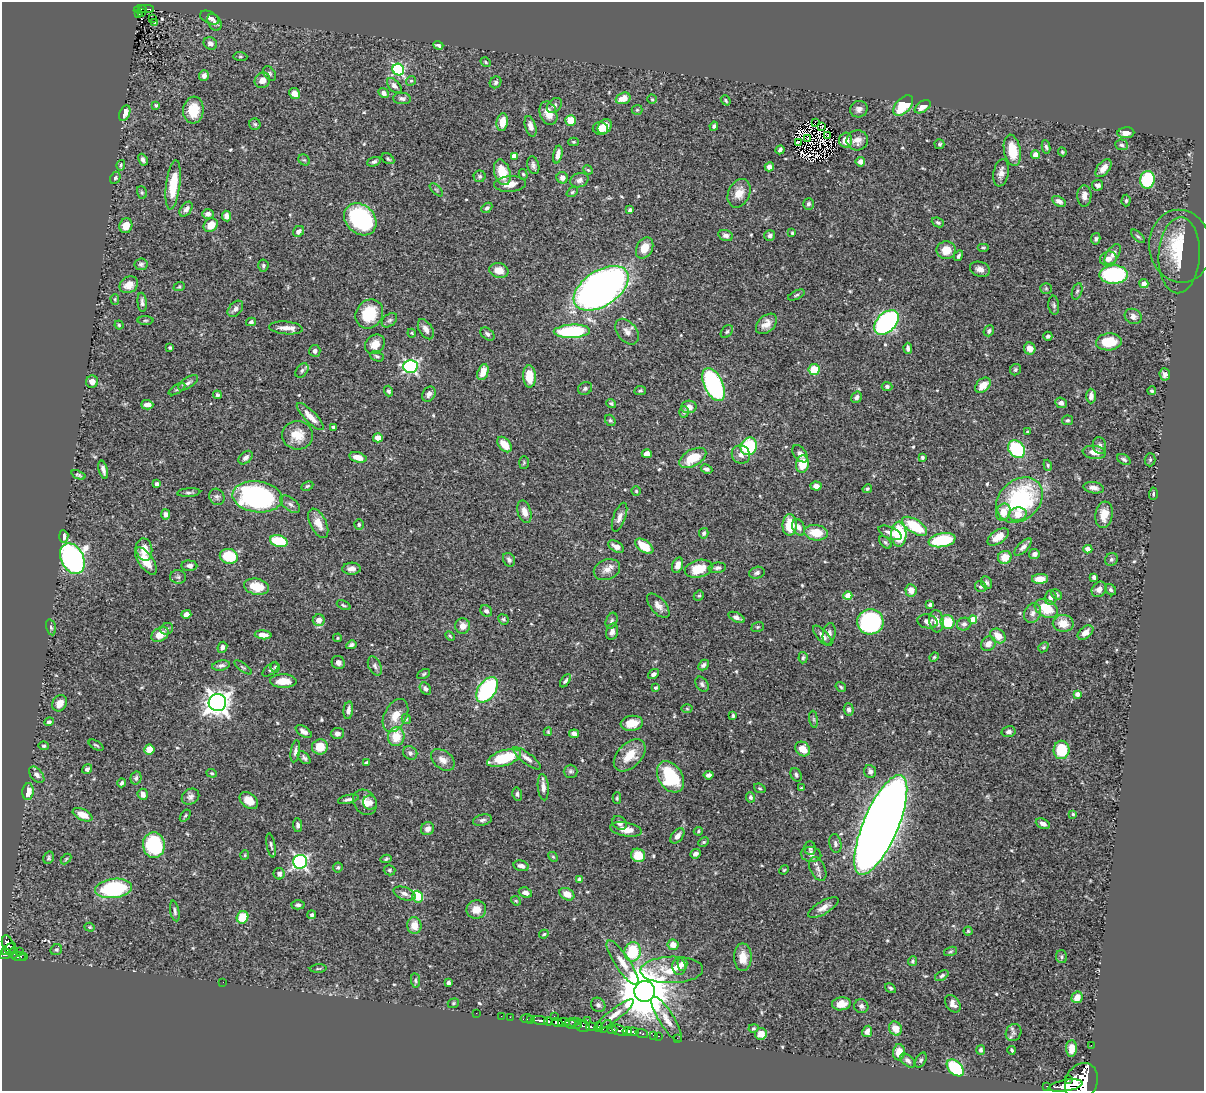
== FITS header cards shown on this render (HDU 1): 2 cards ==
NAXIS1  =                 1202
NAXIS2  =                 1089

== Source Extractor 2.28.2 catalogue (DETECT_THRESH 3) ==
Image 1202 x 1089 px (HDU 1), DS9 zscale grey, 1 PNG px = 1 image px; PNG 1206 x 1093 px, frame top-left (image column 1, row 1089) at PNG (2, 2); each listed source drawn as its Kron ellipse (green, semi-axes under 4 px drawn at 4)
Background 0.719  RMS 0.019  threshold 0.0559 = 3 sigma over >= 5 px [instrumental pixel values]
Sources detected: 561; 5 with non-positive FLUX_AUTO (blend fragments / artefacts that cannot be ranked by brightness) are neither listed nor drawn; of the other 556, the 500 brightest by FLUX_AUTO listed and drawn (56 fainter detections omitted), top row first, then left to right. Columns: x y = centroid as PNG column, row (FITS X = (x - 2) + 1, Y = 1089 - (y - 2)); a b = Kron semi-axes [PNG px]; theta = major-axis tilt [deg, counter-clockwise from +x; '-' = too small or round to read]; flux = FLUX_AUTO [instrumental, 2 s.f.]
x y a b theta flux
140 9 6 3 8 34
146 9 8 2 1 35
142 12 3 2 - 9.7
139 14 3 2 - 9.3
210 18 10 6 -25 3.6
152 19 2 2 - 1.9
155 22 3 3 - 1.4
214 22 9 6 -59 5.3
210 43 7 6 - 5.7
438 45 5 3 - 2.7
240 56 7 4 -4 2
486 62 5 3 - 1.5
398 70 6 5 - 160
270 73 8 5 -52 2.7
204 75 5 5 - 5.7
262 80 8 7 - 11
411 81 5 4 - 1.8
495 82 6 5 - 2.7
394 86 9 5 -47 4.9
294 93 6 5 - 11
384 93 6 4 -41 3.9
623 98 8 5 18 14
402 99 9 5 -3 3.7
652 99 4 4 - 1.5
726 100 5 3 - 1.7
156 105 4 4 - 1.8
554 105 9 6 44 3.7
903 106 12 7 46 47
923 107 9 5 35 12
859 109 9 8 - 5.2
193 110 13 10 84 27
637 110 5 5 - 1.7
125 113 8 5 66 12
548 113 12 8 -69 14
571 120 5 5 - 22
502 122 9 5 82 17
815 122 3 3 - 350
255 124 6 5 - 2.3
531 126 11 5 -74 6.4
714 126 4 3 - 2.3
605 127 8 6 53 14
822 127 3 2 - 1.8
600 129 8 6 -10 8.6
1126 133 8 5 5 7.6
828 135 2 2 - 2.1
808 138 3 2 - 1.8
845 140 7 6 - 13
857 140 11 10 - 9.2
574 142 5 4 - 1.5
798 142 3 2 - 2.1
939 144 5 5 - 2.2
1121 145 6 5 - 3.3
1046 147 7 4 -79 2.6
780 150 5 3 - 2.8
1012 150 16 8 -80 29
1062 152 4 4 - 1.7
558 155 9 4 77 8.7
1036 155 4 4 - 19
514 156 4 4 - 12
388 159 7 5 -30 1.9
143 160 6 4 -61 3.1
304 160 6 5 - 1.9
374 162 7 4 20 3
860 162 5 4 - 6.1
121 165 5 4 - 1.9
533 165 9 6 -75 4
769 167 4 4 - 6.3
1103 168 10 6 51 9.8
588 170 5 4 - 1.4
502 172 13 8 -73 29
1001 173 14 7 80 8
523 174 5 4 - 1.8
480 176 6 6 - 2.8
115 178 6 5 - 2.5
562 178 6 5 - 5.9
579 180 9 7 17 5.2
1147 180 9 7 81 69
510 184 16 8 3 12
173 185 25 7 83 35
1098 185 5 5 - 4
436 190 8 3 -45 1.6
142 192 6 5 - 1.9
572 192 6 4 36 1.8
739 193 15 10 64 15
1084 196 10 7 89 7.6
1059 201 7 4 -28 4.8
1126 201 6 4 89 2.4
808 204 6 5 - 2.7
487 208 6 4 42 2.3
186 209 8 5 53 4.7
630 210 4 4 - 4
208 214 6 5 - 4.9
226 216 5 4 - 4.8
360 219 18 14 -43 130
938 222 6 4 -23 2.4
211 225 7 6 - 16
126 226 7 6 - 13
299 231 6 5 - 5.7
792 233 4 3 - 1.6
726 235 7 5 -16 4.2
770 236 5 5 - 4
1138 236 9 4 -42 2.4
1096 239 6 4 77 2.7
1180 246 36 31 -82 54
983 247 6 4 0 1.7
645 248 11 8 62 16
946 250 9 9 - 17
1113 254 11 6 57 5.8
1179 255 38 20 87 38
958 256 6 3 59 2.6
1108 259 8 7 - 7.7
141 264 6 5 - 2.9
263 266 6 5 - 2.3
980 269 10 7 -19 7.7
499 270 9 7 -13 16
1114 274 14 9 1 110
1144 284 4 4 - 9.8
129 285 10 8 34 15
179 287 6 3 19 1.6
601 288 30 17 33 800
1046 288 6 5 - 2
1077 291 8 5 73 2.9
796 295 9 4 26 2.1
115 299 5 4 - 1.5
142 302 10 4 -84 4.2
1054 305 9 5 -84 2.8
235 309 9 6 48 5.8
369 314 15 13 58 46
1133 316 9 7 -29 5.7
145 320 8 4 0 1.8
389 320 9 6 40 3.1
251 322 5 4 - 2.7
886 322 14 9 45 330
766 324 12 8 43 11
119 325 4 4 - 1.6
286 328 17 6 -5 10
426 329 11 6 -58 7.1
572 331 18 6 2 110
989 331 6 5 - 2.9
627 332 15 9 -52 8.9
727 332 7 5 49 2.6
412 333 4 3 - 1.4
487 334 8 5 -41 3.4
1048 336 4 4 - 2.9
1109 342 13 8 5 39
375 344 10 8 39 12
170 348 3 3 - 2.2
908 348 5 4 - 4.1
1030 349 6 5 - 11
315 351 6 5 - 3.7
377 356 7 5 -23 2.7
410 366 7 6 - 250
814 369 5 5 - 25
302 370 8 5 51 3.3
1015 370 6 5 - 2.1
483 372 8 5 71 14
1165 374 6 5 - 4.1
529 376 11 6 -88 26
92 382 6 6 - 8.7
188 383 11 5 33 3.7
713 384 18 9 -65 200
983 385 9 6 42 15
887 386 5 4 - 2.4
177 389 9 4 33 2.3
585 389 7 6 - 3.3
389 391 5 4 - 2.7
640 391 6 4 10 2.1
1152 391 4 4 - 1.7
429 394 8 6 55 4.4
217 395 4 4 - 2.3
1091 396 7 5 90 5.3
856 397 6 5 - 3.7
611 403 5 4 - 2.1
1061 403 6 5 - 4.9
147 405 6 4 0 7.5
689 407 7 6 - 9.4
684 412 6 4 73 2.9
310 416 18 5 -46 14
610 420 6 5 - 1.9
1067 420 6 5 - 2.1
333 427 4 3 - 1.7
1028 432 4 3 - 1.5
297 435 15 14 - 22
378 438 5 4 - 9.1
504 445 9 5 -49 18
749 446 9 8 - 87
1099 446 8 6 -78 4.6
1016 449 9 7 -46 87
1094 452 11 6 -7 12
647 454 5 4 - 9.1
741 454 9 9 - 7.1
800 454 10 6 -52 5.4
358 457 9 5 -16 12
922 457 4 4 - 2.4
246 458 8 5 42 4.6
693 458 15 8 29 35
1124 459 7 4 -31 3.2
1150 460 6 5 - 2.1
524 462 6 5 - 1.7
802 464 8 6 83 28
1048 465 6 4 -71 1.7
706 469 6 4 -26 3.4
103 470 9 4 -75 5
78 475 7 4 -20 2
157 484 4 4 - 5.6
307 486 6 4 27 1.6
816 486 5 4 - 6.9
1094 488 10 5 -10 6.3
867 489 5 4 - 2.4
636 491 5 4 - 1.7
189 493 11 3 5 2.8
1153 494 6 4 87 2.2
217 497 8 7 - 3.6
257 497 25 15 -7 230
1019 500 26 20 42 160
290 504 11 6 -38 4.2
524 512 11 6 -74 8.2
1003 512 9 7 66 21
166 514 5 4 - 4.5
1018 514 9 7 11 14
1104 515 13 8 82 14
619 517 15 6 69 7.1
318 523 16 8 -63 14
359 524 5 5 - 2
790 525 10 7 89 34
915 526 14 6 -33 53
799 527 8 6 -67 5.9
704 533 5 4 - 2.9
816 533 12 7 -8 26
890 533 12 6 -24 6.8
899 534 12 7 -89 77
64 536 6 4 -86 6.6
998 537 12 6 33 16
942 540 13 7 10 67
279 541 9 6 -15 49
885 542 7 5 -44 2.3
616 546 8 5 -30 7.9
644 546 10 6 -35 28
1023 547 11 5 45 5.1
144 549 11 8 -81 15
1088 549 4 4 - 8.4
1034 554 5 5 - 4.9
229 556 9 7 -15 47
1005 557 7 6 - 18
72 559 16 11 -64 490
509 560 7 5 -58 3.7
1111 560 7 6 - 2.9
146 561 16 7 -54 21
678 565 8 5 72 7.1
189 566 8 5 -4 5.1
717 568 9 5 6 3.4
351 569 9 6 1 6.6
698 569 14 8 14 28
607 570 13 10 23 10
757 573 8 6 15 3.1
178 577 8 6 -2 3.1
1094 577 4 4 - 3.4
1040 579 8 5 2 13
986 582 6 5 - 3.1
256 587 13 8 -12 29
981 587 6 5 - 2.3
1099 589 8 7 - 7.3
911 590 6 5 - 11
1111 590 6 5 - 2.9
1057 595 6 4 -44 2.1
699 596 5 4 - 1.9
848 596 4 4 - 20
1050 598 7 6 - 4.4
344 605 7 3 -24 1.8
930 605 4 3 - 2.5
658 606 15 7 -48 7.6
1046 608 12 8 -27 35
486 611 6 5 - 3.5
1033 613 10 8 64 6
186 614 5 4 - 9
736 617 9 4 -27 6.4
503 619 5 5 - 2.1
319 620 6 6 - 8.5
973 620 4 4 - 18
612 621 8 5 70 2.8
928 621 10 7 -10 6
936 621 11 7 -83 11
870 622 13 12 - 170
947 622 7 6 - 36
1063 623 10 8 -1 16
964 624 7 6 - 3.3
463 626 7 7 - 9.7
51 627 8 4 -78 2.6
758 627 6 5 - 1.8
167 629 6 5 - 2.7
612 632 8 5 77 5.7
1085 633 9 5 38 7.6
160 634 9 6 31 15
829 634 11 6 78 5.9
263 635 8 4 -4 7.5
450 636 5 3 - 1.5
823 636 13 5 -47 6
998 636 8 6 -39 13
338 638 4 4 - 1.5
988 644 8 6 46 7.1
351 645 5 4 - 3.4
222 647 6 5 - 4.5
1043 647 5 4 - 1.7
934 657 5 4 - 1.6
803 658 6 4 85 2.3
338 663 7 6 - 6.8
703 665 6 4 47 3.5
221 666 9 5 10 4.1
375 666 10 6 -65 4.1
243 667 10 4 -36 2.2
275 667 5 4 - 2.1
270 670 9 5 39 2.5
424 674 7 4 27 1.9
653 674 6 4 38 3.8
283 681 13 7 -1 18
565 681 7 4 55 2.8
702 684 8 5 -55 3.2
841 687 5 4 - 2
656 688 4 3 - 1.9
425 689 6 5 - 4.3
487 690 14 8 54 150
1077 694 4 4 - 6.5
60 703 9 7 59 11
217 703 9 8 - 1000
687 709 5 3 - 1.4
348 710 9 4 83 5.8
849 710 6 5 - 3.9
396 715 18 11 62 19
733 716 4 3 - 2
406 719 5 4 - 1.5
814 719 8 4 -81 2.6
49 722 5 4 - 3.1
632 723 11 7 7 17
304 731 9 5 -33 5.1
548 732 4 3 - 1.4
1009 732 7 5 13 4.9
337 733 7 5 6 4.4
574 734 5 4 - 5.2
396 737 9 8 - 27
96 745 8 3 -31 1.8
44 746 5 4 - 1.9
320 747 8 7 - 20
149 749 5 5 - 19
803 749 8 6 -43 18
1061 750 9 8 - 46
295 751 11 4 81 4
410 753 7 6 - 4.3
630 755 19 12 46 26
304 758 8 4 -45 3
504 758 18 8 17 54
527 758 17 5 -37 7.1
443 760 13 9 -39 11
367 763 4 3 - 3.8
87 769 5 4 - 2.9
571 771 7 6 - 3.1
870 771 6 5 - 4.5
212 773 5 4 - 1.8
37 775 9 6 -49 5.1
709 775 5 4 - 4.2
796 775 7 5 -62 2.9
670 777 17 12 -58 74
136 778 6 5 - 2.8
122 783 4 3 - 2.8
543 787 13 5 -85 7.1
760 788 6 4 -21 1.8
801 788 3 3 - 1.5
28 792 8 5 84 17
143 794 6 5 - 7.1
517 794 6 5 - 2.6
190 797 9 7 32 5.1
750 797 5 4 - 2.9
617 798 6 4 88 1.7
348 799 10 4 12 3.7
249 801 10 7 -38 15
365 802 13 11 -54 12
370 802 7 7 - 4.8
1073 814 4 4 - 1.5
83 815 10 5 -25 14
185 816 7 3 54 1.7
482 820 9 5 12 3.4
620 823 8 6 -45 5.5
1043 824 7 5 -25 5.3
298 825 7 4 -83 3.7
881 825 54 17 67 4000
428 829 7 6 - 6.3
626 829 16 7 -9 11
698 831 5 4 - 1.6
677 836 9 5 50 6.1
704 842 6 4 26 2
835 844 9 6 -79 4.1
154 845 13 11 -85 100
271 845 12 4 -79 3
810 848 7 5 -88 2.8
695 854 6 4 23 4.2
811 854 10 7 -11 5.2
245 855 5 4 - 1.6
638 855 7 6 - 24
553 857 5 4 - 1.5
49 858 6 5 - 2.1
66 859 6 3 45 1.4
386 859 5 3 - 1.9
300 862 7 7 - 280
521 866 8 5 -14 5.4
338 867 5 5 - 2.3
818 869 13 7 -65 6.5
390 870 6 5 - 2.3
784 870 5 4 - 1.4
279 874 5 5 - 4.1
579 879 4 4 - 4.8
113 888 18 9 7 120
525 893 7 5 -22 5.6
404 894 11 6 -19 6.1
567 894 8 5 -31 12
418 897 6 5 - 37
516 901 5 4 - 1.4
298 905 7 4 -2 3
823 907 17 6 31 8.7
476 909 9 9 - 13
175 911 10 4 -79 3.5
312 915 4 4 - 3.3
242 917 6 5 - 35
414 926 8 7 - 17
90 927 5 4 - 1.5
968 931 4 4 - 1.5
544 934 5 4 - 1.5
8 945 10 5 -67 250
673 945 5 5 - 13
9 949 8 5 34 190
56 950 6 5 - 2.4
950 951 7 4 20 2
19 952 2 2 - 5.1
633 952 10 8 80 57
14 953 5 3 - 38
5 954 6 5 - 230
19 956 7 3 -6 98
24 957 4 2 - 13
743 957 14 8 -89 17
1061 957 6 5 - 2.3
913 961 5 4 - 2
623 963 26 7 -56 15
682 964 7 5 -88 4.4
679 967 8 6 -84 6.3
318 968 8 3 3 1.8
672 970 31 13 1 30
942 976 7 4 33 2.8
415 980 7 4 -84 2
223 982 2 2 - 1.7
448 983 4 3 - 3.7
890 988 6 3 -33 2
645 991 10 10 - 8400
1077 997 6 5 - 11
453 1003 6 4 22 1.8
841 1004 9 6 6 13
953 1004 10 6 -53 6.8
598 1005 7 6 - 3.7
861 1006 7 7 - 3.8
476 1013 2 2 - 9.5
615 1015 24 6 37 11
501 1016 2 2 - 6.3
554 1016 2 2 - 30
510 1017 2 2 - 7
527 1019 6 3 8 48
530 1019 4 2 - 30
667 1019 26 7 -58 14
539 1020 9 3 -7 330
587 1020 2 2 - 37
548 1021 4 4 - 260
557 1022 5 3 - 260
564 1022 6 4 -8 500
573 1022 8 3 3 67
573 1025 9 3 -7 130
582 1026 7 6 - 210
605 1026 7 4 50 140
592 1027 6 3 -3 130
599 1027 5 3 - 140
753 1028 5 4 - 1.8
895 1028 7 6 - 15
612 1030 5 3 - 140
619 1030 8 5 -23 340
627 1031 4 4 - 430
867 1031 6 5 - 6.6
633 1032 6 4 -6 140
642 1033 6 3 -21 34
1013 1033 9 7 62 4.2
761 1034 6 6 - 13
653 1035 2 2 - 7.8
658 1036 3 2 - 12
677 1038 2 2 - 6
1091 1045 2 2 - 3.8
1071 1048 8 5 87 12
981 1050 5 4 - 2.7
1012 1050 4 2 - 1.7
899 1052 8 6 85 16
908 1060 9 5 -43 4.7
921 1060 8 5 59 2.4
955 1068 10 6 -45 77
1069 1079 3 2 - 330
1081 1082 19 15 62 4000
1046 1086 3 2 - 35
1066 1086 17 5 9 1300
At the frame edge (FLAGS 8, measured only in part): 1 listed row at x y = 1081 1082
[56 fainter detections neither listed nor drawn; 5 non-positive-flux detections neither listed nor drawn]